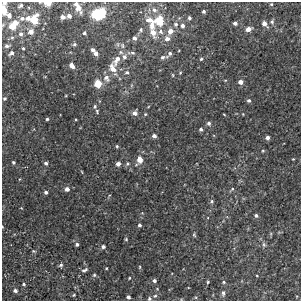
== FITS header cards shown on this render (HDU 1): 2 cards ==
NAXIS1  =                  299
NAXIS2  =                  299

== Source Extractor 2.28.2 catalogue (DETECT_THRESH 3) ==
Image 299 x 299 px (HDU 1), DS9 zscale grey, 1 PNG px = 1 image px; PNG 303 x 303 px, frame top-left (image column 1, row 299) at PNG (2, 2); no overlay
Background 0.00145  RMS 0.0034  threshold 0.0103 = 3 sigma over >= 5 px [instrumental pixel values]
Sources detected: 113; all 113 listed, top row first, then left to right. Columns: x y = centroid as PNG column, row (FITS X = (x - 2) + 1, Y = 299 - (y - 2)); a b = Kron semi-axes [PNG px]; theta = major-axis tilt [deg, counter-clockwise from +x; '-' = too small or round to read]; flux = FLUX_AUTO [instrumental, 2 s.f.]
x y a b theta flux
4 3 4 4 - 0.57
47 3 6 4 -1 2.5
76 4 5 4 - 0.68
271 4 4 3 - 0.26
21 6 5 4 - 0.53
78 8 9 5 -66 2.4
3 10 5 4 - 6.5
154 10 8 6 -41 0.79
102 11 6 4 -58 3.9
204 11 3 3 - 0.5
96 14 6 5 - 20
9 15 6 6 - 1.1
69 16 4 4 - 1.1
62 17 4 4 - 0.99
22 18 7 6 - 0.82
28 18 6 5 - 0.87
189 18 3 3 - 0.4
34 20 6 5 - 8.2
150 20 11 6 -4 1.4
159 21 7 6 - 6.2
272 22 6 6 - 0.56
15 23 5 5 - 2.2
235 23 4 4 - 0.69
176 24 6 6 - 0.51
264 24 6 4 -51 1.3
182 25 4 4 - 0.62
152 26 12 7 89 1.7
12 27 6 5 - 3
248 29 7 5 24 1.2
141 30 5 4 - 0.34
170 31 8 7 - 1.3
31 32 6 6 - 1.5
153 32 8 6 -69 2.4
161 32 7 6 - 0.72
84 33 4 4 - 0.44
21 34 6 6 - 0.79
12 38 6 5 - 0.49
134 38 5 4 - 0.65
167 39 6 6 - 1.2
74 44 5 4 - 0.4
122 45 7 5 -83 0.44
7 46 7 5 8 0.71
23 48 4 4 - 0.31
93 50 4 3 - 0.65
121 52 6 5 - 0.49
11 53 8 5 40 0.83
133 53 6 4 -16 0.4
170 53 5 5 - 0.65
96 54 5 4 - 1
124 57 7 6 - 0.7
162 57 6 5 - 0.57
201 59 4 4 - 0.32
117 60 16 7 60 2
72 65 6 4 -51 1.3
112 68 12 8 -61 2
127 72 6 5 - 0.55
180 73 4 4 - 0.24
173 75 5 3 - 0.21
106 78 10 8 -58 1.2
225 80 5 3 - 0.2
240 82 4 4 - 1.3
98 84 5 5 - 5.8
5 98 5 5 - 0.41
249 100 5 5 - 0.46
95 106 5 4 - 0.37
97 111 6 4 -81 0.27
135 113 6 5 - 0.94
145 114 4 4 - 0.23
224 114 4 2 - 0.18
47 119 3 3 - 0.32
209 123 5 5 - 0.59
201 129 4 4 - 0.47
154 136 4 4 - 0.82
267 138 4 4 - 0.92
117 146 5 4 - 0.29
263 151 4 3 - 0.23
293 159 3 2 - 0.18
140 160 7 5 67 2.8
13 162 3 3 - 0.36
46 163 4 4 - 0.55
128 163 6 5 - 0.42
118 164 4 4 - 1.3
82 172 4 3 - 0.16
20 179 3 3 - 0.16
67 189 5 4 - 1.1
232 189 8 3 45 0.32
46 192 4 3 - 0.52
212 201 5 5 - 0.44
256 215 4 4 - 0.57
139 225 4 4 - 0.47
194 235 6 4 -65 0.29
126 239 4 4 - 0.24
77 244 4 4 - 0.53
264 244 7 5 -88 0.52
103 247 4 4 - 0.64
34 251 5 3 - 0.26
61 265 5 4 - 0.47
140 267 5 3 - 0.22
106 268 3 3 - 0.19
85 270 9 5 28 0.56
94 275 5 4 - 0.35
257 275 4 2 - 0.17
129 278 3 2 - 0.19
154 281 4 4 - 0.56
208 282 5 3 - 0.29
224 282 5 4 - 0.34
24 284 4 3 - 0.3
15 291 5 4 - 0.58
223 293 9 5 90 0.64
74 295 4 3 - 0.23
155 296 6 5 - 0.5
128 297 4 3 - 0.73
149 299 5 4 - 0.42
At the frame edge (FLAGS 8, measured only in part): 6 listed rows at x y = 4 3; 47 3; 3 10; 34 20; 12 27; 149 299